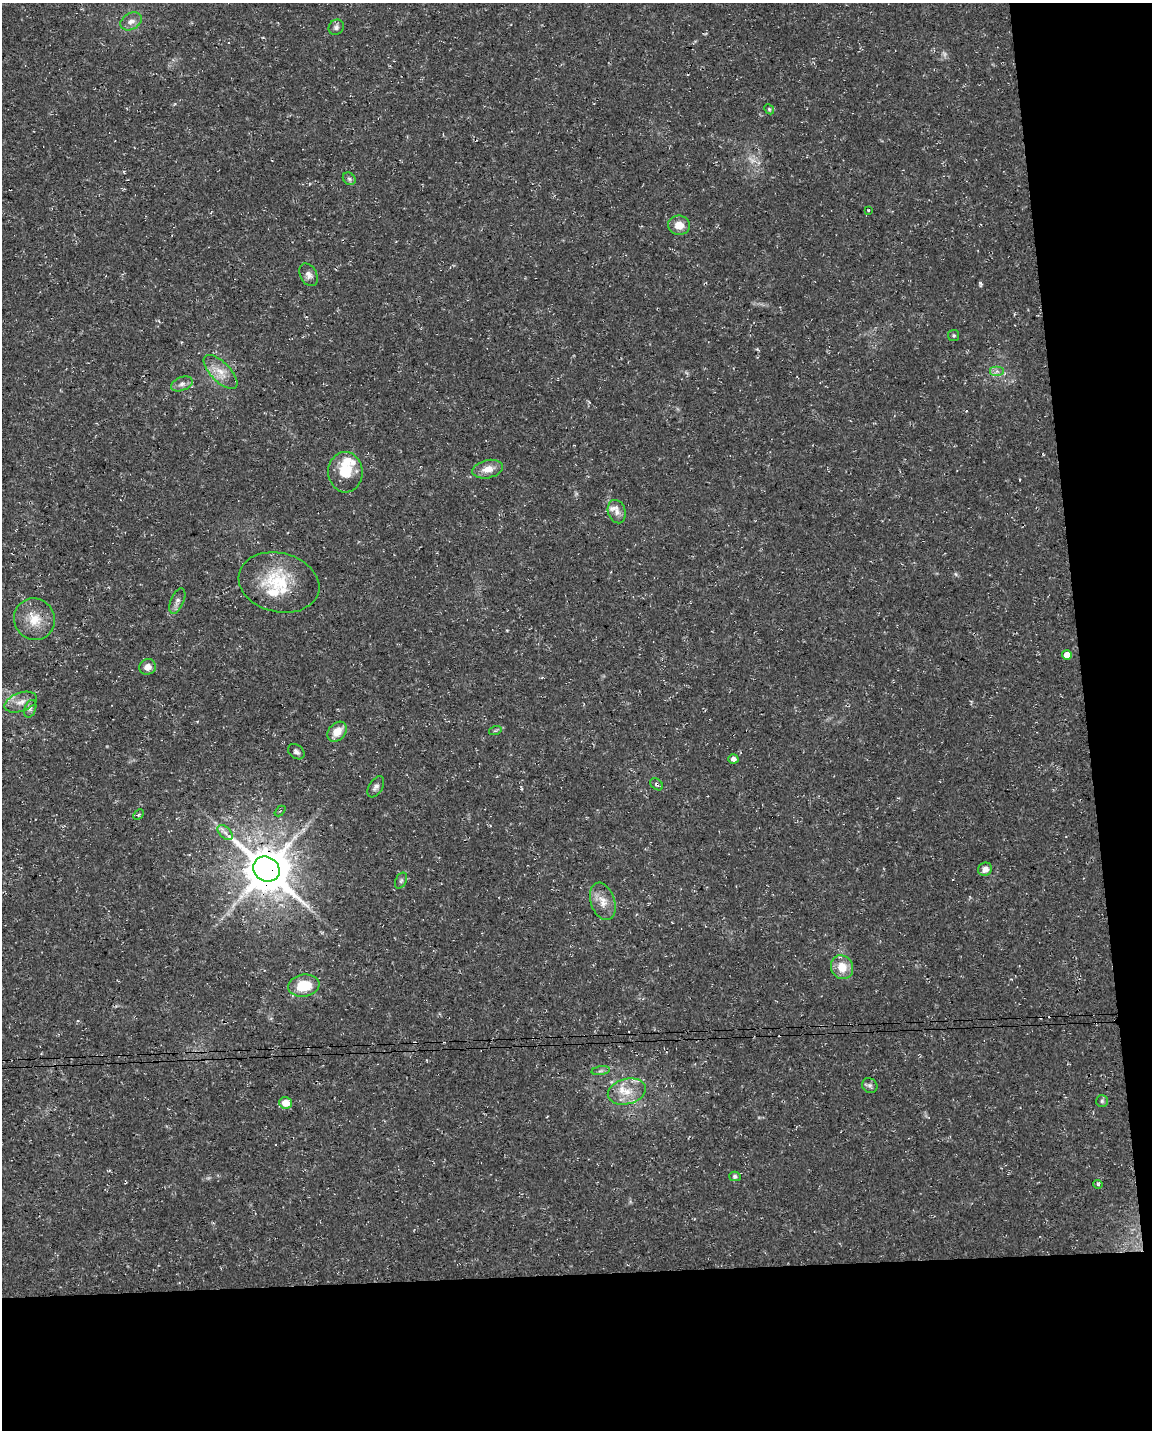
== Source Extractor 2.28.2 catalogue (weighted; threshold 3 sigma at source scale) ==
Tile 12 of 4 x 3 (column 4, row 3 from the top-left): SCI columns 3449-4598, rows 57-1484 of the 4598 x 4353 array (HDU 1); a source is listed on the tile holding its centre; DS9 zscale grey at full resolution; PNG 1154 x 1432 px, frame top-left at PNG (2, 3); each listed source drawn as its Kron ellipse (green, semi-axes under 4 px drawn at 4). Shown black and unused: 17% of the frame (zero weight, under 3 of 4 exposures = <1% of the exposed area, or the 3 px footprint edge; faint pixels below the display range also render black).
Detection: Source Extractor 2.28.2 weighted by HDU 2 'WHT'; one run over the whole footprint, this tile lists its part. Background 0.0367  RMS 0.0033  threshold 0.015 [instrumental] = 3 sigma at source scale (4.5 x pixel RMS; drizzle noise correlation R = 1.50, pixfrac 1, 0.0396/0.0396 arcsec/px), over >= 5 px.
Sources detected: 52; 2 too faint to see at this stretch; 3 cosmic-ray / hot-pixel residue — neither listed nor drawn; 4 inside a brighter listed object's ellipse — not listed separately; the other 43 listed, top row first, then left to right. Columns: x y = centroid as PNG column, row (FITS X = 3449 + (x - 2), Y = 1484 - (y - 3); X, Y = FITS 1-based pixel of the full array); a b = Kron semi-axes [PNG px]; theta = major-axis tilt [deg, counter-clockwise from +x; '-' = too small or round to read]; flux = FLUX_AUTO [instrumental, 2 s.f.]
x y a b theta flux
131 21 11 8 31 2
336 27 8 7 - 1
769 109 5 4 - 0.44
349 179 7 5 -45 0.73
868 210 3 3 - 0.3
679 225 11 9 -10 3.6
308 275 12 8 -61 1.7
954 335 5 5 - 0.51
997 371 7 5 0 0.97
221 372 22 9 -45 4.5
182 384 11 6 20 1.5
488 469 15 9 12 3.4
345 472 20 17 -86 8.1
617 512 12 8 -73 2
279 582 41 29 -13 19
177 601 13 6 66 1.5
34 619 21 20 - 7.3
1067 655 5 5 - 3.4
148 667 8 7 - 2.4
21 702 17 9 20 3
30 709 9 5 70 0.89
495 731 6 4 18 0.47
337 732 11 8 49 4.2
296 752 9 6 -37 0.98
733 759 5 4 - 1.6
657 784 7 5 -40 0.8
376 787 12 6 57 1.2
280 811 6 4 43 0.36
139 815 6 3 44 0.47
225 833 9 5 -45 1.3
266 869 14 12 -34 1400
985 869 7 6 - 1.9
401 881 8 5 63 0.74
603 901 19 12 -71 4.3
842 967 12 11 - 5.6
304 986 15 11 9 9.8
601 1071 9 4 9 0.84
870 1086 8 7 - 0.96
627 1092 19 12 15 5.8
1102 1101 6 6 - 0.62
286 1103 6 5 - 4.7
735 1176 5 4 - 0.81
1098 1184 4 4 - 0.42
Overlapping masked pixels (flux is a lower limit): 2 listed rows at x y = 657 784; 266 869
Unlisted compact peaks at least as high as the median listed source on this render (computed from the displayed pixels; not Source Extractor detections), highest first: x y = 980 283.